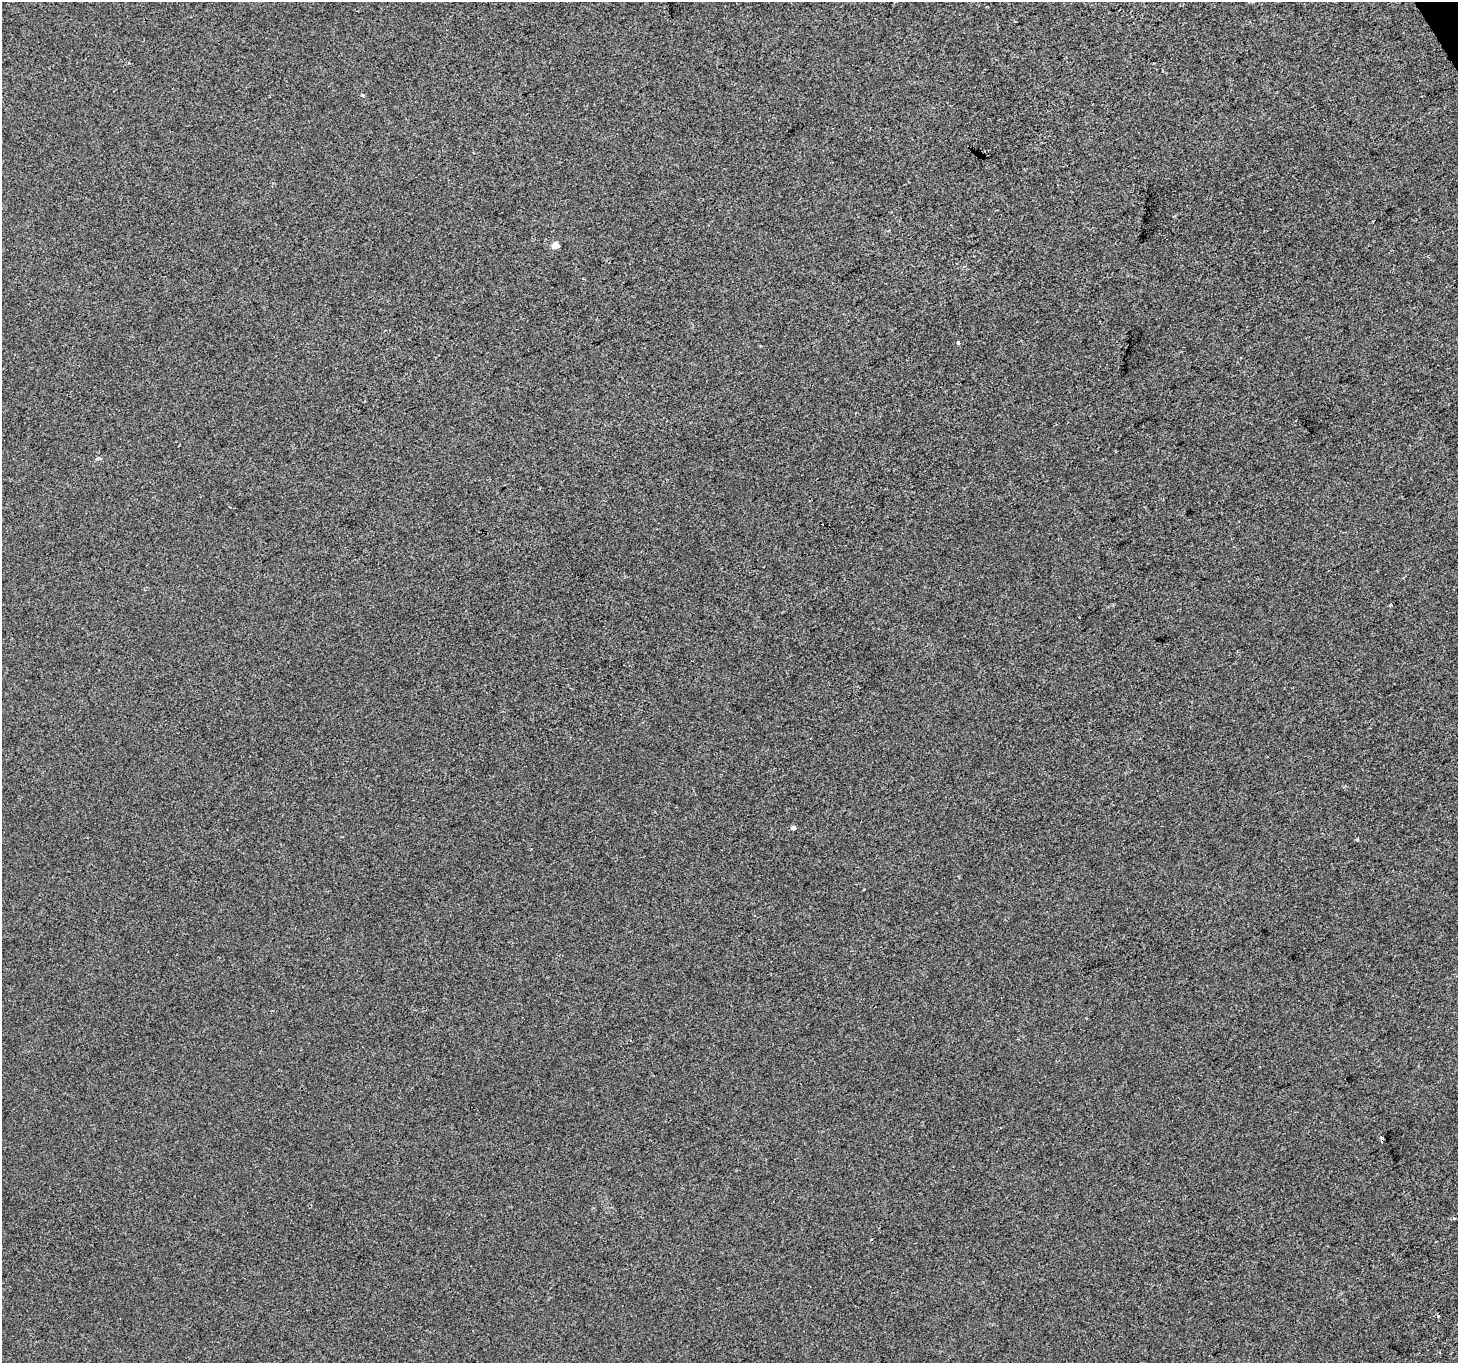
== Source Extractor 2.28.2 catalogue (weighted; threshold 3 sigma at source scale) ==
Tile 10 of 4 x 4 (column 2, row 3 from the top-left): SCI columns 1459-2914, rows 1531-2891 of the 5827 x 5722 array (HDU 1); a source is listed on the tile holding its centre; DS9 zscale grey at full resolution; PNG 1460 x 1365 px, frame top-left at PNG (2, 2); no overlay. Shown black and unused: <1% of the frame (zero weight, under 2 of 3 exposures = <1% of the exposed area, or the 3 px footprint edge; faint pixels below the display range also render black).
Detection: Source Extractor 2.28.2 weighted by HDU 2 'WHT'; one run over the whole footprint, this tile lists its part. Background 0.00146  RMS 0.0056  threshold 0.0253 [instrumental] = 3 sigma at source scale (4.5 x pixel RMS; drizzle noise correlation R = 1.50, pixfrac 1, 0.0396/0.0396 arcsec/px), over >= 5 px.
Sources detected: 9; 2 cosmic-ray / hot-pixel residue — not listed; the other 7 listed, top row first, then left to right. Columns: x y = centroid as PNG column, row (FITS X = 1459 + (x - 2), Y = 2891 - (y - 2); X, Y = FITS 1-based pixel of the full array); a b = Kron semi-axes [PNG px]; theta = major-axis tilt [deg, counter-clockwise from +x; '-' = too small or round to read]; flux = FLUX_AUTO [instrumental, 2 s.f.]
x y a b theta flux
362 95 3 3 - 2.1
555 245 5 4 - 9.2
958 342 3 3 - 2.4
793 828 5 4 - 1.7
1382 1138 4 3 - 3
1454 1218 5 3 - 0.64
1438 1316 4 4 - 0.73
Overlapping masked pixels (flux is a lower limit): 1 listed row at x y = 1382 1138